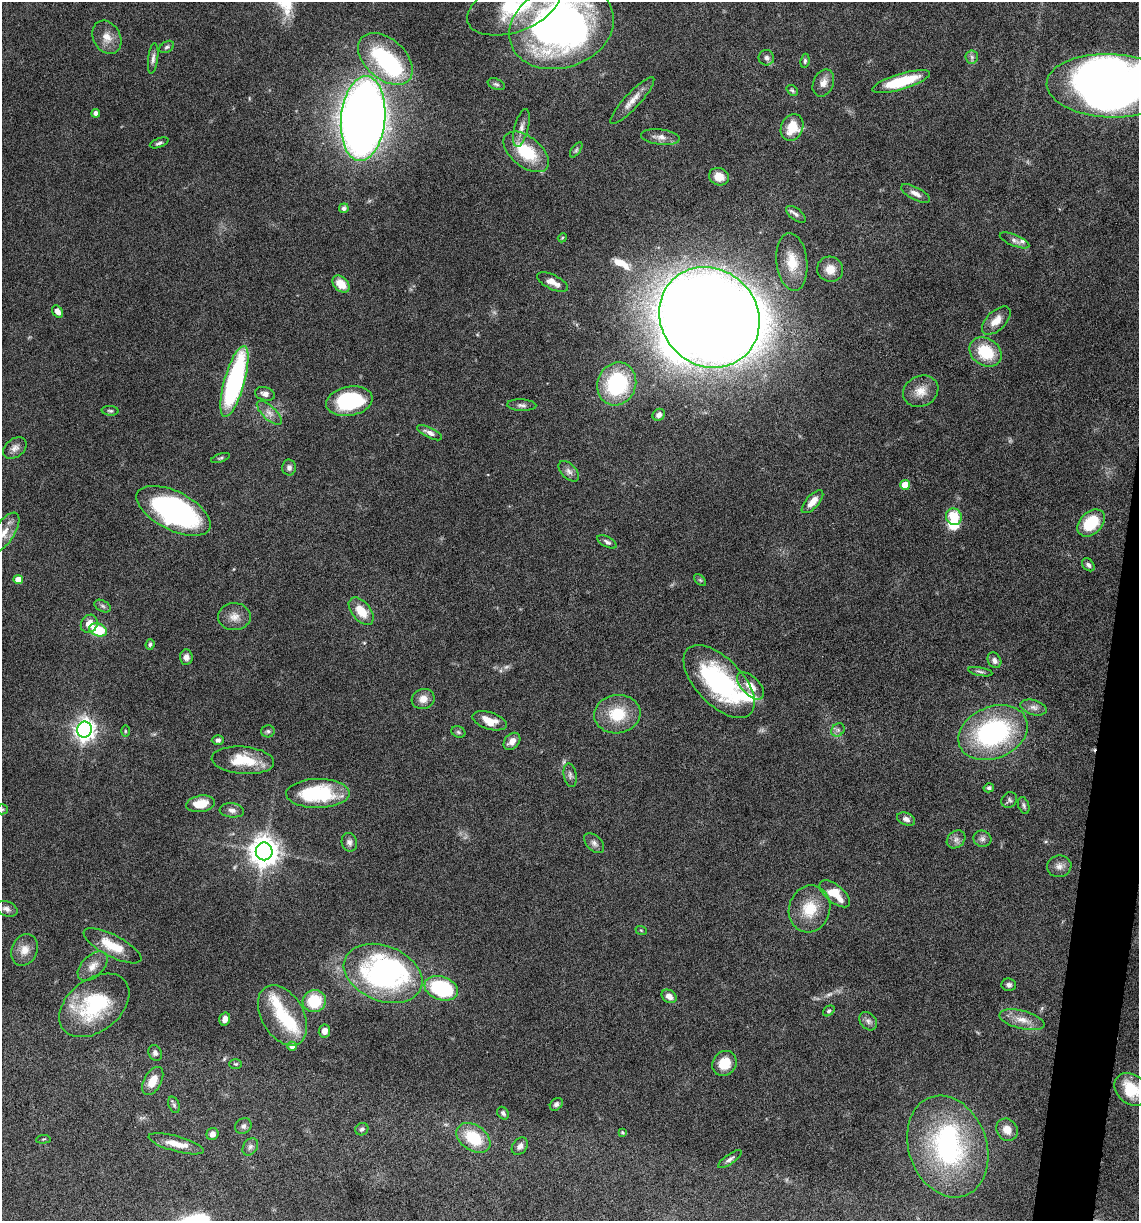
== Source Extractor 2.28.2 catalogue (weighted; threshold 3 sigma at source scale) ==
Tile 6 of 4 x 4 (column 2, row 2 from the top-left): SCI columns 1374-2510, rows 2440-3658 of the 4903 x 4881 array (HDU 1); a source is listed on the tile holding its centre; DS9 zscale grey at full resolution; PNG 1141 x 1223 px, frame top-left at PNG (2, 2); each listed source drawn as its Kron ellipse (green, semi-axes under 4 px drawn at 4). Shown black and unused: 2% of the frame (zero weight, under 10 of 20 exposures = <1% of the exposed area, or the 3 px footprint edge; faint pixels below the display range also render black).
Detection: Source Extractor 2.28.2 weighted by HDU 2 'WHT'; one run over the whole footprint, this tile lists its part. Background 0.0404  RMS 0.0025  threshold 0.0103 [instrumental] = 3 sigma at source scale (4.09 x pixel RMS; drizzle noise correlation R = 1.36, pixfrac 0.8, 0.05/0.05 arcsec/px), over >= 5 px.
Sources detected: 160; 3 too faint to see at this stretch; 13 inside a brighter object's white glare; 1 long thin detection or spike segment (spike, bleed or trail) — neither listed nor drawn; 3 inside a brighter listed object's ellipse — not listed separately; the other 140 listed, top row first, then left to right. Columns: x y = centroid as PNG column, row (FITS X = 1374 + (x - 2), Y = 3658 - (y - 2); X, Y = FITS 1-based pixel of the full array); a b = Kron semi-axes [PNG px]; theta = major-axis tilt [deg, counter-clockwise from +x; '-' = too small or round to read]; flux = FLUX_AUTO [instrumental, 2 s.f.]
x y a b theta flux
513 7 48 25 19 19
561 27 53 41 19 110
107 37 18 13 -61 2.8
167 47 8 5 33 0.48
972 57 7 6 - 0.67
153 58 15 5 83 0.91
766 58 8 7 - 0.98
385 59 32 20 -42 24
805 61 7 4 83 0.48
901 82 30 8 16 10
823 83 14 10 66 1.8
496 84 9 5 -22 0.52
1110 86 63 31 -2 110
792 90 6 4 -39 0.41
632 100 31 7 47 2.6
96 113 4 4 - 1.1
363 118 42 22 84 310
792 127 14 11 65 5.4
521 128 19 7 76 1.7
660 137 19 7 -7 1.7
159 143 10 4 21 0.59
576 150 9 4 55 0.46
526 152 26 15 -39 11
719 177 10 8 -21 3
915 193 16 6 -27 1.4
344 208 5 5 - 0.77
796 214 11 5 -37 0.84
562 238 4 3 - 0.2
1014 240 16 5 -22 0.94
792 262 29 15 -83 5.5
830 269 13 12 - 2.8
552 282 17 7 -26 2.2
341 284 10 7 -43 3.6
58 312 7 4 -53 1.5
709 317 52 48 -46 640
996 321 18 9 44 2.6
986 352 17 13 -34 9.3
234 381 36 10 74 44
617 384 22 19 67 22
921 391 18 15 27 3.1
265 394 10 6 -15 1.1
349 401 23 14 11 22
522 405 14 5 -3 0.9
110 411 8 4 -5 0.44
269 413 16 6 -43 1.5
659 415 6 5 - 0.92
430 433 13 5 -27 1
15 448 13 9 38 1.4
221 458 10 4 19 0.41
289 467 8 7 - 0.79
569 471 12 7 -45 1.1
905 485 5 5 - 3.3
812 502 14 6 48 2.4
174 511 40 19 -27 50
954 517 8 7 - 6.5
1091 523 16 11 44 9.7
4 533 23 10 56 3.3
607 542 10 5 -29 0.66
1088 565 7 5 -46 0.7
18 580 5 4 - 2.2
700 580 7 4 -45 0.38
103 606 9 5 -27 0.55
361 611 16 9 -51 4.2
234 617 16 13 -2 2.5
89 624 9 8 - 2.3
98 630 9 6 -19 9.4
150 644 5 4 - 0.46
186 657 7 6 - 1.2
994 660 8 6 -59 1
980 672 12 4 -10 0.62
719 681 45 23 -46 32
750 686 17 9 -45 3
423 699 11 10 - 1.9
1034 707 13 7 -17 1.3
617 714 23 19 8 8.1
489 721 17 8 -18 3.2
85 730 8 7 - 150
838 730 7 6 - 0.68
125 731 5 3 - 0.28
268 731 7 6 - 0.52
458 732 7 5 -23 0.46
993 733 36 26 23 37
218 740 6 5 - 0.6
512 741 10 7 47 1.5
243 760 31 13 -4 8
570 775 12 6 -80 0.8
989 788 5 4 - 0.54
318 793 31 14 1 18
1009 800 8 7 - 0.61
201 804 14 8 9 4.2
1024 806 9 5 -72 0.51
2 809 5 5 - 0.32
232 810 12 7 -6 1.1
906 819 9 6 -22 1.1
956 839 10 8 40 1
982 839 9 8 - 0.85
349 842 9 7 -74 1
594 843 12 7 -44 0.99
264 851 9 8 - 340
1059 866 12 11 - 1.5
835 894 18 9 -40 5.5
6 909 12 7 -21 1
809 909 24 20 73 6.8
641 930 6 3 -19 0.24
112 946 32 10 -27 6
24 950 16 13 65 2.6
93 966 18 11 44 2.3
383 973 41 27 -22 54
1009 985 7 6 - 0.74
441 988 17 11 -19 20
669 996 8 6 -35 1.5
314 1001 11 11 - 7.9
94 1005 39 26 38 18
829 1011 6 4 39 0.4
282 1015 33 21 -59 9.4
225 1019 6 5 - 1.3
1022 1020 23 9 -14 3
868 1021 10 7 -49 0.92
324 1031 6 5 - 1.6
292 1046 4 4 - 1.4
155 1053 8 6 -65 0.72
724 1063 13 11 55 5
236 1064 6 5 - 0.35
153 1081 15 8 61 3
1131 1089 19 14 -41 7.6
556 1104 7 5 44 0.64
174 1105 8 5 -70 0.52
503 1113 7 5 -55 0.56
243 1126 8 7 - 0.73
362 1129 7 6 - 0.54
1007 1130 12 10 -53 2.6
622 1133 4 4 - 0.32
212 1134 6 6 - 1.4
473 1138 19 12 -35 8.9
43 1139 7 3 5 0.23
176 1144 28 7 -15 3.5
520 1146 9 7 53 0.98
948 1146 52 39 -71 42
250 1147 9 7 54 0.77
730 1159 14 5 35 0.83
Isophote crosses this tile's border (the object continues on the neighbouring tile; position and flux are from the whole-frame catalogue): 6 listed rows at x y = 513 7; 561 27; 1110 86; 4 533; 2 809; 1131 1089